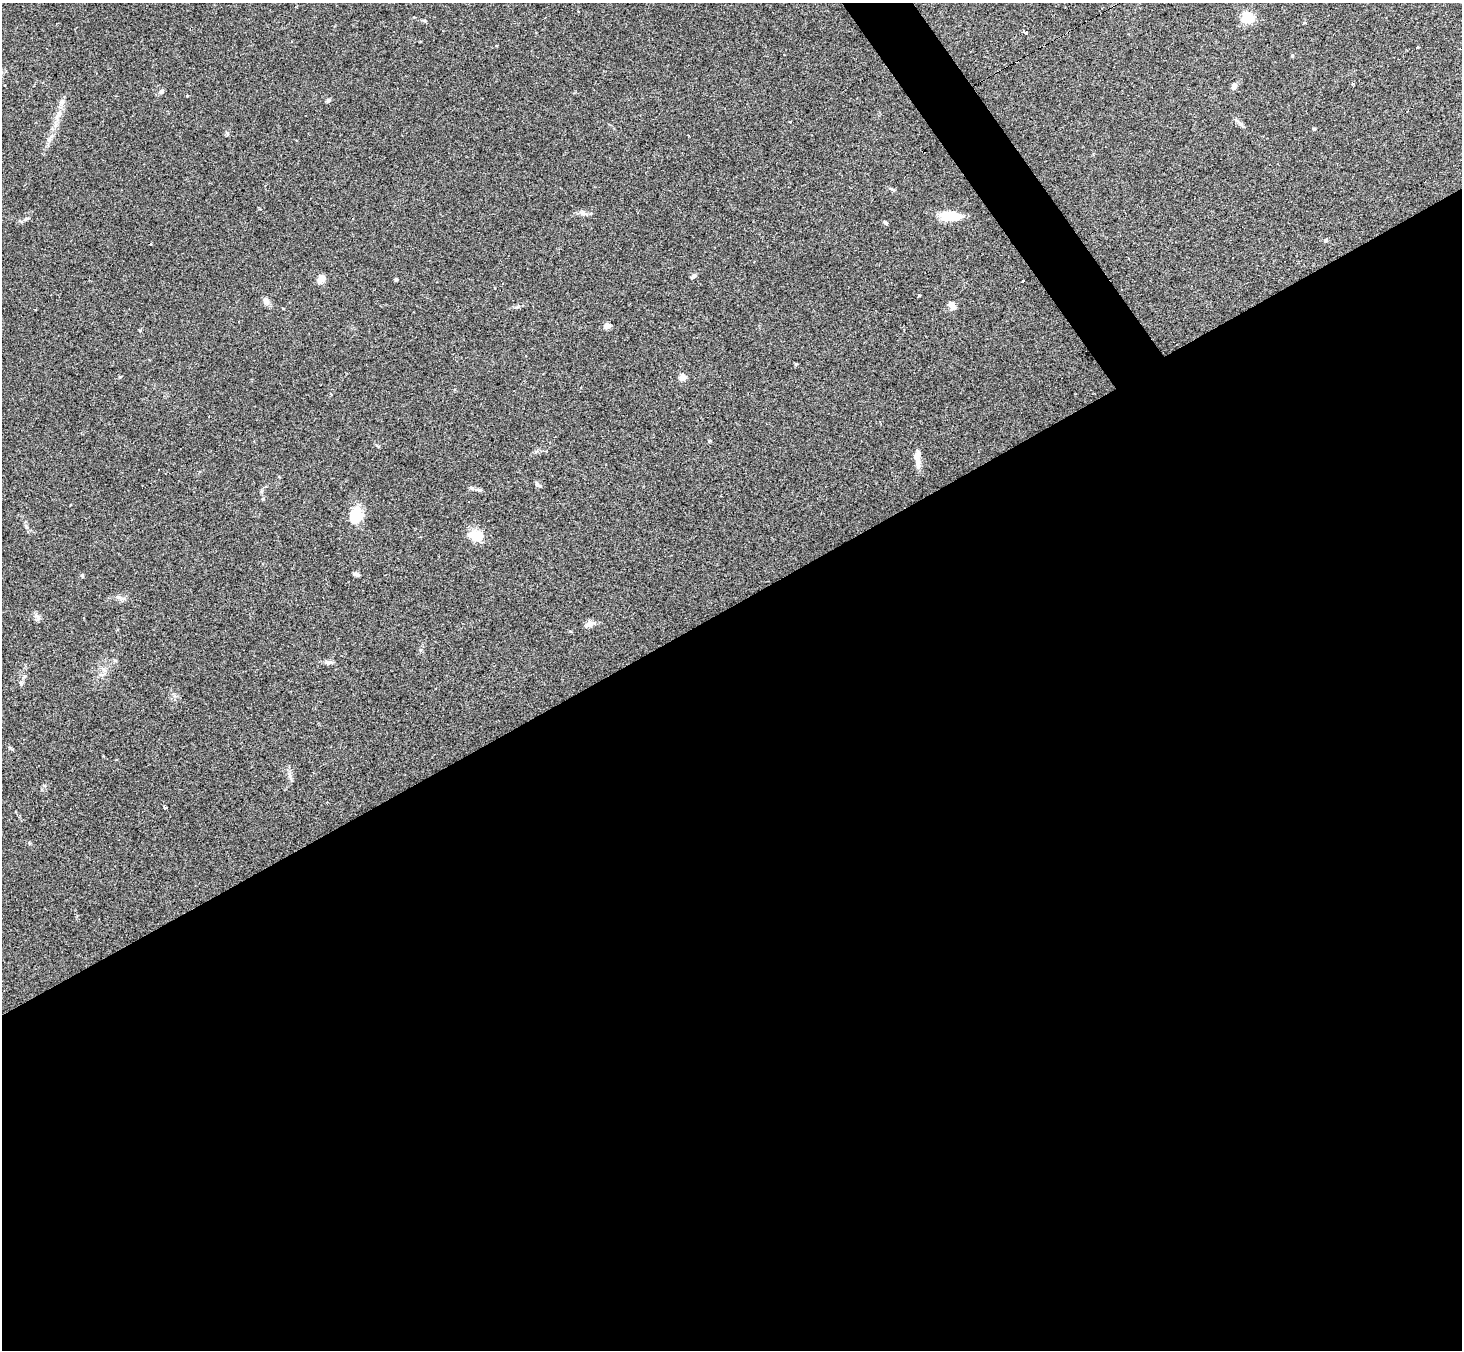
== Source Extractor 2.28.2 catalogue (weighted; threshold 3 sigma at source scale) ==
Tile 15 of 4 x 4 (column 3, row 4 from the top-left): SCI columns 2923-4382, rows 291-1638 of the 5843 x 5835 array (HDU 1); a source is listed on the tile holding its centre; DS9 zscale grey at full resolution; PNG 1464 x 1352 px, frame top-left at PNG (2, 3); no overlay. Shown black and unused: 57% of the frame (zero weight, under 2 of 3 exposures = <1% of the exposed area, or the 3 px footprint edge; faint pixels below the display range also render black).
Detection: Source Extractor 2.28.2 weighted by HDU 2 'WHT'; one run over the whole footprint, this tile lists its part. Background 0.101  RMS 0.0084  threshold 0.0379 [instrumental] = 3 sigma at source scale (4.5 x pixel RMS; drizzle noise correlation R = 1.50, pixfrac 1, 0.05/0.05 arcsec/px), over >= 5 px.
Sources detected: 46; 2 cosmic-ray / hot-pixel residue — not listed; the other 44 listed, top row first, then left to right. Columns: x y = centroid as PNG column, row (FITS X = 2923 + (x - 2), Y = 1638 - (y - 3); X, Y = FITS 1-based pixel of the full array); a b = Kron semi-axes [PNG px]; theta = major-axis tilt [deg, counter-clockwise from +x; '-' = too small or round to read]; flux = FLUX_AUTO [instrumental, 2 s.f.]
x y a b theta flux
1247 18 5 5 - 96
1026 32 3 3 - 6.9
496 46 3 3 - 2.7
1292 55 5 3 - 0.81
1353 84 3 2 - 1.4
1234 87 9 6 76 2.5
161 92 7 6 - 1.9
187 96 4 3 - 0.7
328 100 6 5 - 1.4
62 102 8 4 45 2.2
59 113 6 6 - 2.6
790 121 3 3 - 2.2
1241 124 9 4 -36 2.3
1314 129 4 4 - 1
583 213 10 5 -21 2.7
950 216 23 10 0 19
885 222 5 4 - 1.4
1326 241 5 4 - 1.3
150 244 3 3 - 0.97
693 276 8 5 35 2
321 279 8 7 - 6.7
396 279 4 3 - 1.2
1023 281 4 3 - 4.2
919 296 3 3 - 4.2
266 301 11 8 -70 3.6
952 305 10 6 -50 4.4
283 308 3 2 - 0.58
607 326 5 4 - 12
683 377 5 4 - 18
709 441 6 3 70 0.78
917 458 24 7 -88 7
538 485 12 3 -33 1.4
479 490 8 5 -18 1.6
356 515 18 14 82 19
476 535 19 13 -11 13
356 574 7 4 -24 2.4
82 576 5 4 - 0.9
123 599 9 4 8 2.2
36 616 10 6 -39 2.7
590 624 12 7 22 4.7
329 662 12 6 0 2.9
21 683 7 5 -69 1.5
165 807 3 3 - 3
29 843 5 3 - 0.83
Unlisted compact peaks at least as high as the median listed source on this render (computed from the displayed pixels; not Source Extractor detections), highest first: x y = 796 364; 263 499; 290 776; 26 527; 425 21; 27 218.